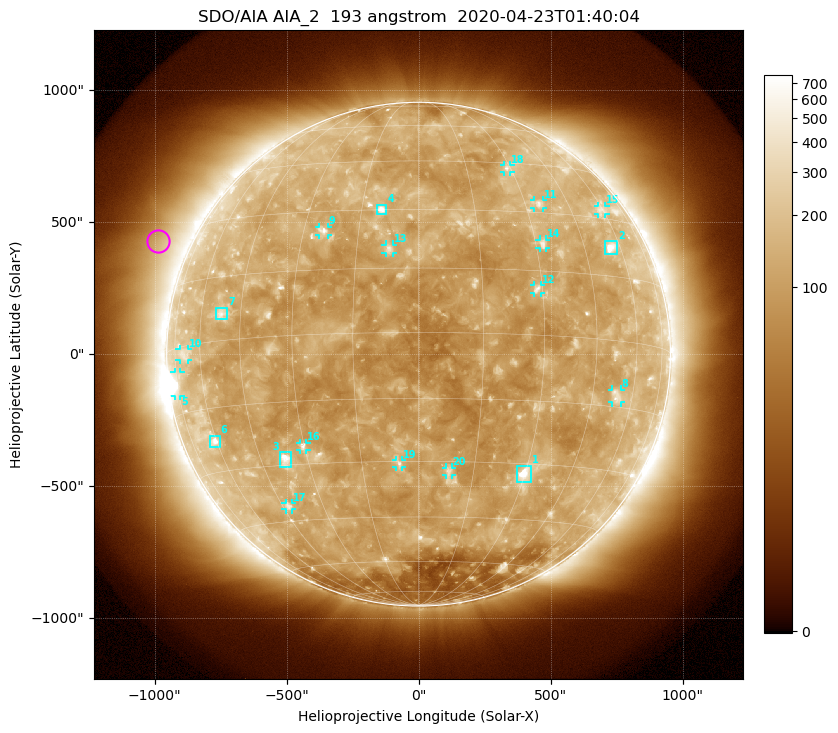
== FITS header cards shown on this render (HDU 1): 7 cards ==
TELESCOP= 'SDO/AIA'
INSTRUME= 'AIA_2'
WAVELNTH=                  193
WAVEUNIT= 'angstrom'
DATE-OBS= '2020-04-23T01:40:04.84'
CTYPE1  = 'HPLN-TAN'
CTYPE2  = 'HPLT-TAN'

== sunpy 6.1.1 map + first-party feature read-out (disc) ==
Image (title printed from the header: SDO/AIA AIA_2  193 angstrom  2020-04-23T01:40:04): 1024 x 1024 px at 2.4 arcsec/px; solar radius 954 arcsec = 398 px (full disc in frame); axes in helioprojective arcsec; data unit not stated in the header (colour bar unlabelled)
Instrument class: DISC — disc imager (sunpy class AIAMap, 193 A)
Bright regions (active regions / flare kernels): reference = the median radial profile (limb darkening/brightening removed); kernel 9 px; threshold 5 sigma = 160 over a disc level ~111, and >= 1.15x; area >= 12 px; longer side >= 10 px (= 24 arcsec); searched inside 0.97 R_sun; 26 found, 20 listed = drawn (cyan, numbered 1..; 14 of them under ~33 arcsec drawn as corner ticks so the feature stays visible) (cap 20 boxes per figure: the strongest are kept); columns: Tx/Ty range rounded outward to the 5 arcsec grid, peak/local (2 s.f.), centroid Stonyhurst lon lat
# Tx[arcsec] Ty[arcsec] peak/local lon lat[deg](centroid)
1 370..425 -485..-420 11 +30 -33
2 705..750 380..430 7.6 +55 +22
3 -525..-480 -430..-370 7.9 -37 -29
4 -160..-120 530..570 6.9 -10 +30
5 -925..-900 -160..-65 6 -75 -8
6 -790..-750 -350..-310 5 -61 -23
7 -765..-725 130..175 3.9 -52 +6
8 735..765 -185..-135 3.5 +53 -13
9 -380..-340 450..485 4.3 -24 +25
10 -905..-870 -25..20 2.4 -68 -2
11 440..470 555..585 3.8 +34 +32
12 435..465 230..265 4.7 +29 +11
13 -125..-95 385..415 4.5 -7 +20
14 455..485 400..435 3.6 +32 +22
15 680..710 530..565 2.4 +59 +32
16 -450..-425 -365..-335 4.2 -30 -26
17 -505..-480 -590..-565 3.5 -43 -41
18 325..350 690..715 3.2 +29 +43
19 -85..-60 -430..-400 4.1 -5 -30
20 105..125 -460..-430 3.6 +8 -32
Off-limb structures (1.02-1.3 R_sun): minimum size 162 px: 7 found; the strongest spans PA ~40..90 deg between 1.04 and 1.3 R_sun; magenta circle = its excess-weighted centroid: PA ~65 deg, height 1.13 R_sun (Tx ~-990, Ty ~430 arcsec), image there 2.1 x the reference